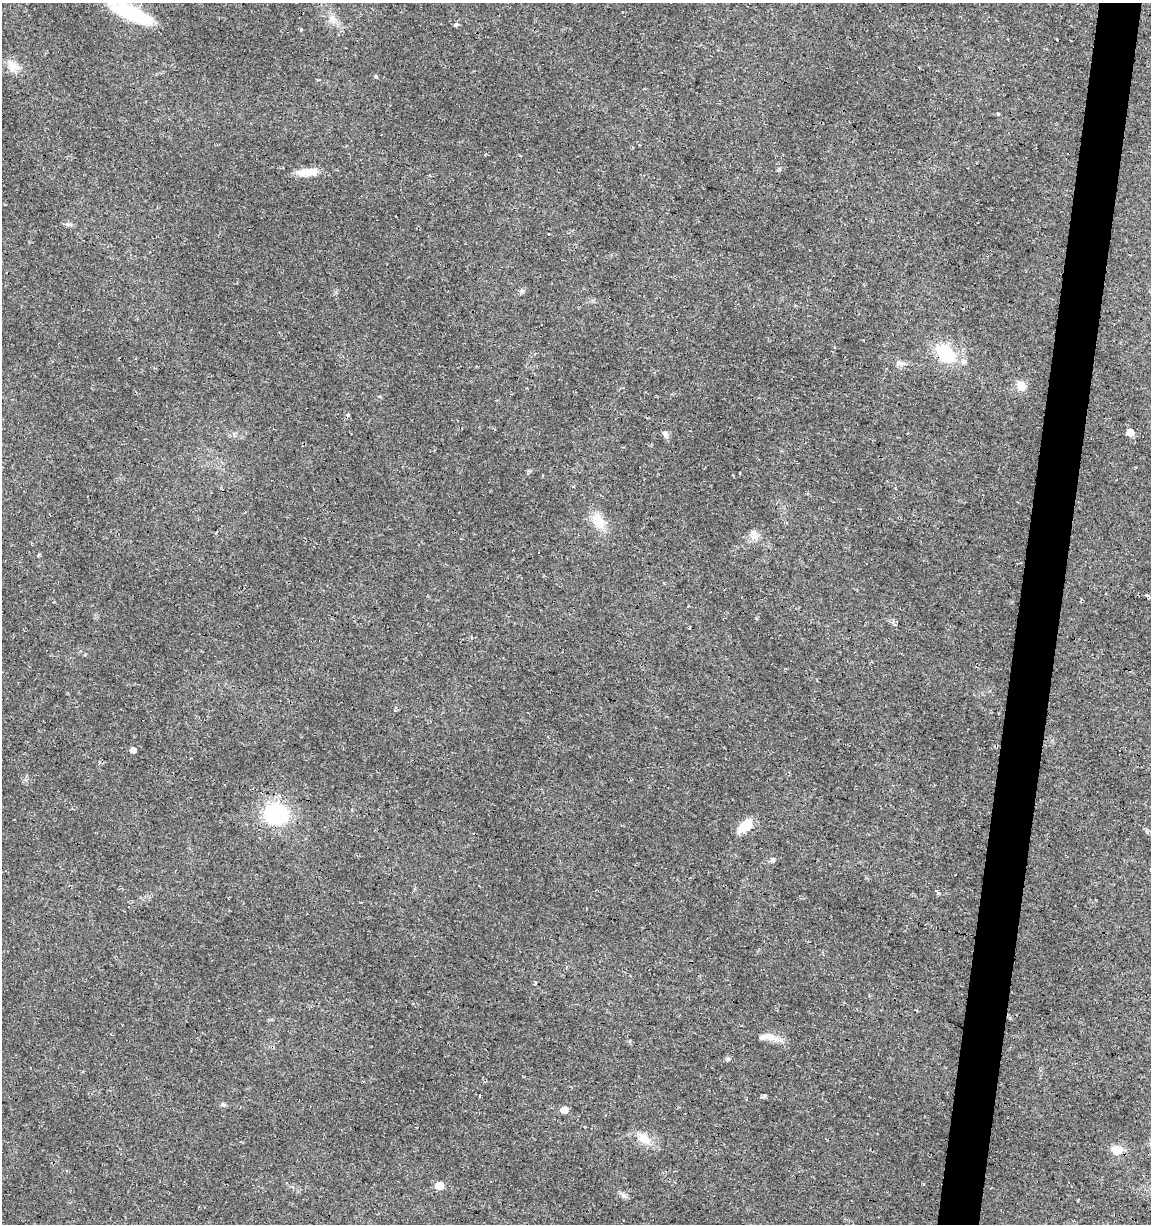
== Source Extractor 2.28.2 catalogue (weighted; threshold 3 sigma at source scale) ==
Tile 10 of 4 x 4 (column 2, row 3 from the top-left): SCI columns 1437-2585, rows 1223-2444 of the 5107 x 4898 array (HDU 1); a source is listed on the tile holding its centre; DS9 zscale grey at full resolution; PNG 1153 x 1226 px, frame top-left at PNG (2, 3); no overlay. Shown black and unused: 4% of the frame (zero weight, under 2 of 3 exposures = <1% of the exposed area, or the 3 px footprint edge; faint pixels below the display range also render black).
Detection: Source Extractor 2.28.2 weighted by HDU 2 'WHT'; one run over the whole footprint, this tile lists its part. Background 0.0135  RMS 0.0032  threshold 0.0142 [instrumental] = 3 sigma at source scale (4.5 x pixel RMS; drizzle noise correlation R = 1.50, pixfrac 1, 0.0396/0.0396 arcsec/px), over >= 5 px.
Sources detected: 44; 8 cosmic-ray / hot-pixel residue — not listed; the other 36 listed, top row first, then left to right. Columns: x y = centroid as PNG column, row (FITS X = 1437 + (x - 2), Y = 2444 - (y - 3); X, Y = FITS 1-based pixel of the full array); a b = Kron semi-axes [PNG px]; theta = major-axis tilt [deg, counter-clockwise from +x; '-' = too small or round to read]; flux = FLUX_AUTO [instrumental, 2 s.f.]
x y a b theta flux
130 12 55 16 -25 20
332 19 11 7 -81 1.7
455 25 6 5 - 0.56
301 30 3 3 - 1.6
1057 39 3 2 - 0.46
12 66 18 12 -58 3.3
376 77 6 3 -21 0.32
997 114 3 3 - 6.9
307 172 23 8 5 5.6
68 224 9 5 -12 0.85
945 353 31 18 -43 13
900 363 12 5 -13 1.2
1021 386 10 9 - 3.8
1130 432 6 5 - 2.9
665 434 8 7 - 1
740 472 3 3 - 2.1
598 521 21 14 -64 5.5
753 537 10 4 5 1
1149 597 4 3 - 0.53
894 625 5 3 - 0.41
690 627 3 3 - 1.7
395 710 6 3 -87 0.91
133 750 5 4 - 1.9
275 814 22 18 -8 27
746 826 16 9 38 7
772 860 7 4 71 0.51
938 892 6 3 -47 0.43
535 983 3 3 - 3.6
770 1037 31 8 -8 3.4
727 1059 6 5 - 0.57
223 1105 7 5 -46 0.57
564 1110 6 5 - 3.2
644 1138 23 12 -36 4.7
1117 1150 12 9 -13 3.8
439 1185 6 5 - 6.8
624 1196 9 6 -33 1
Overlapping masked pixels (flux is a lower limit): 1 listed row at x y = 945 353
Isophote crosses this tile's border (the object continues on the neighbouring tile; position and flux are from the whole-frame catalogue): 1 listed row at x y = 130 12
Unlisted compact peaks at least as high as the median listed source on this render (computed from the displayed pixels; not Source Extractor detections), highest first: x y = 779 169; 764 1096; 522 291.